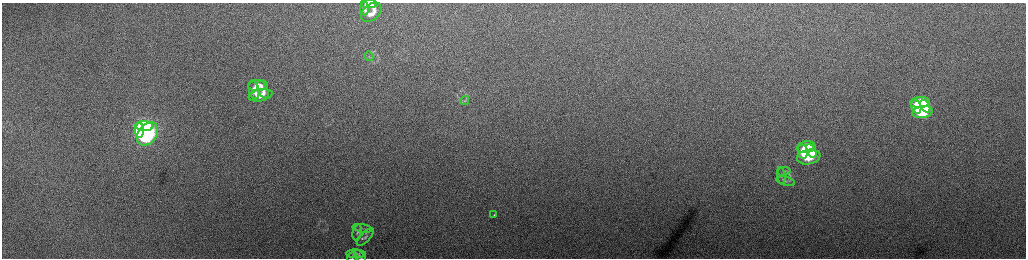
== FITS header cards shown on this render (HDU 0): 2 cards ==
NAXIS1  =                 2048 /fastest changing axis
NAXIS2  =                  512 /next to fastest changing axis

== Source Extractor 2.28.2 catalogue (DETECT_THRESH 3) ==
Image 2048 x 512 px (HDU 0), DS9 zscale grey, zoomed out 1/2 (1 PNG px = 2 x 2 image px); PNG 1028 x 260 px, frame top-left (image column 1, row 511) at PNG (2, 3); each listed source drawn as its Kron ellipse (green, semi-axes under 4 px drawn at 4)
Background 161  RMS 1.7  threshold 5.25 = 3 sigma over >= 5 px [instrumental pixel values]
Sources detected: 30; all 30 listed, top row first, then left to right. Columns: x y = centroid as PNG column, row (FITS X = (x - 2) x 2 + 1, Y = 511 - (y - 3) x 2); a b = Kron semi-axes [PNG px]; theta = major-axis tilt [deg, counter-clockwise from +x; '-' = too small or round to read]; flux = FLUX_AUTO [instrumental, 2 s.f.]
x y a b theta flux
369 4 8 3 0 1800
364 8 7 4 -88 1600
371 12 12 7 41 3700
369 56 5 2 - 300
258 85 10 5 3 3200
254 90 9 5 -76 2900
263 90 9 5 -68 2500
260 95 12 6 12 3700
465 100 5 3 - 400
920 102 9 5 4 15000
925 106 7 4 -59 9100
916 107 7 4 -71 13000
922 112 10 6 11 19000
144 126 9 5 -3 50000
140 130 7 4 -89 43000
147 134 13 9 53 100000
806 147 9 5 11 8400
811 151 7 4 -63 4600
803 152 7 4 -77 6200
809 157 12 7 11 12000
784 171 6 4 9 670
781 175 8 3 -82 750
786 181 9 3 -16 770
494 215 2 1 - 430
362 228 9 3 -10 850
357 232 8 4 77 780
365 237 11 4 46 1200
356 254 10 4 -2 820
352 257 5 3 - 370
360 257 7 4 -53 560
At the frame edge (FLAGS 8, measured only in part): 2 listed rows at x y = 352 257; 360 257